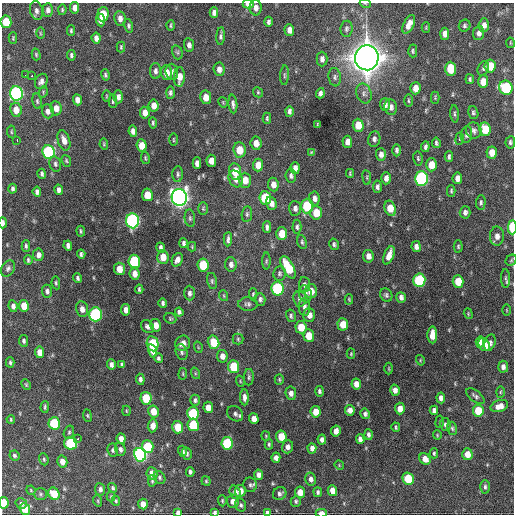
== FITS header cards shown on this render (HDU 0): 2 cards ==
NAXIS1  =                  512 / Axis length
NAXIS2  =                  512 / Axis length

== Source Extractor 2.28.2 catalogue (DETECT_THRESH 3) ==
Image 512 x 512 px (HDU 0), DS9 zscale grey, 1 PNG px = 1 image px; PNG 516 x 516 px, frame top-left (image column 1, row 512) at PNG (2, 3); each listed source drawn as its Kron ellipse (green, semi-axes under 4 px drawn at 4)
Background 1040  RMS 34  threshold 103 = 3 sigma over >= 5 px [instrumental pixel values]
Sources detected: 352; all 352 listed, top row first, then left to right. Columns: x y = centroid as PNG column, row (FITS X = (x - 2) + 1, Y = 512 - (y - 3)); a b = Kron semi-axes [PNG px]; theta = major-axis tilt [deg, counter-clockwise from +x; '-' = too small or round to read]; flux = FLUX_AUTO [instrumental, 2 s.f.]
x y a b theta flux
365 3 5 3 - 1.9e+03
248 4 5 4 - 1.8e+04
75 8 6 4 -81 1.7e+04
256 8 8 6 -88 1.2e+04
48 10 7 5 88 8.4e+03
62 10 5 4 - 3.2e+03
36 11 9 6 -79 9.4e+03
214 13 5 4 - 8.9e+03
103 14 7 5 87 6.1e+04
120 18 7 5 -83 1.2e+04
100 20 6 4 -84 1.4e+04
6 22 6 5 - 6.3e+04
268 22 5 4 - 5.6e+03
409 24 10 5 64 1.8e+04
171 25 5 3 - 3.2e+03
484 25 7 5 88 1.2e+04
128 26 7 4 -76 4.4e+03
465 26 6 5 - 4.8e+03
426 27 5 4 - 2.3e+03
346 29 8 6 83 6.0e+03
289 30 6 5 - 1.4e+04
71 31 5 4 - 3.7e+03
40 33 6 4 -89 2.6e+03
479 33 7 5 83 1.1e+04
445 34 6 4 89 1.3e+04
221 36 9 4 85 5.8e+03
13 38 6 4 89 2.7e+03
96 38 5 4 - 1.2e+04
510 43 5 2 - 1.9e+03
189 45 7 5 -81 9.0e+03
121 47 5 3 - 2.8e+03
413 51 6 4 -89 4.0e+03
177 52 7 5 -72 3.8e+03
36 54 6 4 -75 3.2e+03
71 55 5 4 - 4.8e+03
367 58 12 12 - 4.1e+06
322 59 7 5 90 9.5e+03
490 66 6 5 - 5.0e+04
483 68 7 5 67 5.6e+03
219 69 7 5 -85 1.2e+04
451 69 7 5 -88 6.5e+04
155 71 8 5 90 7.2e+03
172 72 8 6 -85 7.5e+03
166 73 7 6 - 2.1e+04
26 75 3 2 - 2.5e+03
32 75 3 3 - 1.4e+04
105 75 6 4 -75 4.1e+03
285 75 10 4 86 4.6e+03
179 77 10 5 88 2.3e+04
335 77 9 6 -82 6.2e+03
470 79 5 3 - 3.8e+03
41 81 8 6 63 9.1e+03
483 82 6 5 - 3.0e+04
415 88 6 5 - 1.9e+04
506 88 7 6 - 1.8e+05
43 92 6 3 74 2.5e+03
258 92 5 4 - 2.9e+03
16 93 7 6 - 5.2e+05
170 93 6 4 89 5.1e+03
320 93 5 4 - 6.7e+03
364 93 10 7 -70 9.7e+03
106 96 5 3 - 2.2e+03
118 97 6 5 - 9.0e+03
206 97 7 5 -81 2.4e+04
435 98 6 3 -90 2.4e+03
77 100 5 4 - 1.3e+04
37 101 7 5 -80 4.4e+03
113 101 7 4 -85 3.9e+03
408 101 6 3 -89 3.1e+03
223 102 6 3 -58 2.4e+03
233 104 9 4 -84 6.9e+03
154 105 6 5 - 1.8e+04
385 105 6 5 - 9.6e+03
391 107 8 6 -80 9.5e+03
56 108 7 5 -82 1.8e+04
16 110 7 5 -81 2.3e+04
48 111 7 6 - 1.1e+04
289 111 5 3 - 6.3e+03
145 113 6 5 - 1.8e+04
473 113 6 5 - 4.5e+03
455 114 8 3 -86 3.8e+03
267 118 5 3 - 3.9e+03
153 123 6 3 -84 4.0e+03
317 125 4 2 - 2.5e+03
358 125 6 5 - 3.4e+04
485 129 7 5 -82 5.7e+04
474 130 8 7 - 8.0e+03
133 131 6 4 -80 1.0e+04
11 132 6 3 -82 2.5e+03
466 135 8 5 81 6.4e+03
374 139 8 6 79 7.4e+03
460 139 6 3 82 2.3e+03
17 140 3 2 - 3.9e+03
64 140 10 6 -73 1.8e+04
173 140 6 3 -90 2.4e+03
347 142 6 5 - 1.3e+04
510 142 6 5 - 4.7e+03
256 143 6 5 - 1.9e+04
436 143 5 4 - 4.5e+03
104 144 5 4 - 2.8e+03
142 145 6 5 - 2.8e+04
425 147 5 3 - 5.3e+03
239 150 7 6 - 3.9e+04
396 150 6 4 -89 5.6e+03
48 152 7 6 - 2.9e+05
312 153 4 3 - 3.4e+03
492 153 6 5 - 2.6e+04
381 154 6 5 - 1.1e+04
449 157 5 3 - 5.3e+03
145 158 6 4 -80 3.1e+03
418 158 7 4 -82 3.7e+03
66 161 6 4 -66 3.6e+03
211 161 6 5 - 2.0e+04
197 163 6 4 -90 1.2e+04
55 164 8 5 -75 5.7e+03
258 165 6 5 - 2.0e+04
431 165 6 5 - 3.2e+04
295 168 6 4 -86 1.1e+04
235 171 8 6 -80 4.9e+04
350 173 4 3 - 3.1e+03
42 174 5 4 - 5.1e+03
178 174 7 5 -89 5.1e+03
291 176 7 5 -82 6.9e+03
367 177 7 3 -83 3.0e+03
386 178 6 5 - 1.1e+04
421 178 7 6 - 4.4e+05
457 178 6 5 - 1.1e+04
236 179 9 6 -63 1.4e+04
245 180 7 6 - 2.4e+04
273 185 7 5 -82 1.4e+04
377 187 6 4 85 6.8e+03
13 189 5 3 - 5.2e+03
59 190 5 4 - 8.1e+03
451 191 6 3 89 3.7e+03
37 192 5 4 - 6.9e+03
147 195 6 5 - 3.7e+04
179 198 8 7 - 1.6e+06
265 198 7 6 - 8.0e+04
314 198 7 5 -83 1.0e+04
481 202 7 5 87 4.6e+03
271 203 7 5 -70 1.3e+04
307 206 7 6 - 1.1e+05
295 208 7 6 - 8.1e+03
390 208 8 5 -70 3.5e+04
203 209 6 5 - 3.5e+03
465 212 6 5 - 7.5e+03
316 213 7 6 - 3.4e+04
247 214 8 5 81 5.5e+03
190 218 9 5 -83 4.7e+03
133 221 7 6 - 6.0e+05
3 223 5 3 - 7.5e+03
267 227 6 4 -90 6.6e+03
297 227 7 4 87 5.0e+03
512 227 7 3 90 8.4e+04
81 231 5 3 - 3.2e+03
282 234 6 5 - 3.9e+04
497 236 9 7 89 1.3e+04
228 239 7 3 86 6.2e+03
302 242 7 4 -75 4.4e+03
184 243 5 3 - 5.6e+03
334 244 6 4 -76 4.9e+03
26 246 6 4 -89 4.2e+03
68 246 5 4 - 7.7e+03
416 246 5 4 - 1.0e+04
458 246 6 4 -89 3.4e+03
192 247 4 4 - 2.3e+03
161 248 5 4 - 6.8e+03
81 254 4 3 - 4.6e+03
38 255 6 5 - 1.1e+04
389 255 10 5 69 1.9e+04
368 256 6 5 - 1.4e+04
163 257 7 5 -84 2.7e+04
28 260 5 3 - 3.6e+03
177 260 7 5 66 1.3e+04
511 260 6 5 - 3.4e+03
134 261 7 6 - 1.6e+05
266 261 8 3 89 3.2e+03
231 264 7 5 -86 9.9e+03
203 265 7 5 -82 7.9e+04
288 267 12 5 -62 7.0e+04
8 268 8 6 59 6.4e+03
119 269 6 5 - 2.5e+04
280 273 7 6 - 4.9e+03
134 274 6 5 - 1.6e+04
78 278 5 3 - 4.9e+03
505 278 9 4 -88 5.1e+03
419 280 7 6 - 1.9e+05
212 281 8 5 -77 4.4e+03
458 281 6 5 - 4.8e+04
56 283 6 4 -81 3.5e+03
304 285 8 5 -88 6.2e+03
278 288 7 6 - 2.0e+05
139 289 4 3 - 3.7e+03
47 291 6 5 - 6.5e+03
311 291 7 6 - 2.2e+04
189 293 7 5 -90 8.3e+03
253 294 6 4 90 3.2e+03
305 294 8 6 -74 9.2e+03
386 295 7 5 -57 5.1e+03
224 296 5 3 - 2.3e+03
401 297 5 4 - 8.5e+03
260 299 6 5 - 6.5e+03
300 299 8 6 -84 8.2e+03
349 299 5 4 - 2.9e+03
163 303 4 3 - 5.0e+03
248 304 9 6 0 6.6e+03
13 306 6 4 -81 8.8e+03
24 306 6 5 - 3.3e+04
304 307 9 5 -87 9.1e+03
82 309 8 6 -79 1.4e+04
126 310 6 4 83 1.2e+04
507 310 5 3 - 2.2e+03
179 312 4 4 - 6.0e+03
96 314 7 6 - 3.0e+05
468 314 5 4 - 2.5e+03
309 315 7 6 - 1.4e+04
291 316 6 5 - 4.5e+03
170 318 6 5 - 3.5e+03
343 324 6 5 - 3.4e+04
156 325 6 5 - 2.1e+04
147 326 7 5 -45 7.7e+03
301 327 6 5 - 3.9e+04
432 335 8 5 90 2.6e+04
309 336 6 5 - 3.7e+04
238 339 5 5 - 3.3e+03
24 341 6 4 -78 5.0e+03
213 342 7 5 -75 5.5e+04
480 342 6 4 85 1.4e+04
183 343 8 7 - 1.6e+04
490 343 8 5 70 8.7e+03
153 344 8 5 -80 1.1e+05
484 345 7 5 -60 2.4e+04
198 347 6 3 -73 2.3e+03
152 351 7 4 -73 1.6e+04
40 352 6 4 -82 1.9e+04
182 352 8 5 -74 5.3e+03
351 354 5 4 - 2.3e+03
222 356 6 5 - 1.5e+04
158 358 5 4 - 4.4e+03
420 360 5 3 - 2.1e+03
10 362 5 4 - 4.1e+03
111 364 5 4 - 7.8e+03
122 365 4 3 - 3.9e+03
234 367 6 5 - 8.8e+04
503 367 6 5 - 9.2e+03
389 369 6 3 -90 2.2e+03
195 373 6 4 -72 3.0e+03
183 374 6 4 84 2.6e+03
249 377 8 5 89 4.7e+03
140 379 5 4 - 7.1e+03
279 380 5 4 - 3.2e+03
240 381 6 3 -72 2.2e+03
356 384 5 4 - 1.5e+04
26 385 6 4 -64 2.8e+03
395 390 5 5 - 1.2e+04
319 391 5 4 - 4.8e+03
500 392 6 3 89 2.5e+03
291 393 7 5 -81 1.0e+04
475 396 10 5 -37 6.1e+03
244 397 8 4 -87 9.7e+03
146 398 6 5 - 7.4e+04
441 398 5 4 - 1.0e+04
195 400 5 4 - 5.5e+03
499 406 9 5 17 1.7e+04
45 407 6 3 89 3.6e+03
208 407 5 4 - 1.9e+04
400 409 6 5 - 1.9e+04
350 410 5 5 - 1.1e+04
434 410 4 4 - 7.3e+03
126 411 5 3 - 2.4e+03
153 411 6 5 - 3.0e+04
478 411 6 5 - 5.4e+04
316 412 6 5 - 2.6e+04
193 413 6 6 - 1.4e+05
235 414 9 6 -42 7.4e+03
365 414 5 4 - 6.3e+03
87 415 6 4 -82 3.0e+03
11 419 4 3 - 2.5e+03
254 419 5 4 - 1.4e+04
440 422 6 3 82 2.4e+03
54 423 6 5 - 1.2e+05
193 425 6 5 - 8.8e+04
445 425 6 5 - 5.6e+03
153 426 6 5 - 1.7e+04
178 427 6 5 - 5.4e+04
396 427 4 3 - 3.3e+03
452 428 7 5 -73 4.2e+03
336 431 5 5 - 1.3e+04
69 432 7 5 74 4.0e+03
368 434 5 4 - 5.7e+03
437 435 5 4 - 2.4e+03
266 436 5 4 - 2.4e+03
281 436 6 5 - 3.9e+04
77 439 3 2 - 7.6e+03
121 439 5 4 - 1.4e+04
360 439 5 4 - 8.3e+03
322 440 5 4 - 8.0e+03
71 443 6 6 - 1.5e+05
227 443 6 5 - 1.5e+05
269 444 5 3 - 3.8e+03
148 447 6 6 - 8.4e+04
287 447 6 5 - 1.0e+04
312 448 5 4 - 9.9e+03
120 449 7 5 -72 7.4e+03
113 450 6 5 - 5.1e+03
182 451 5 4 - 7.0e+03
434 453 5 3 - 3.7e+03
187 454 6 5 - 5.1e+03
467 454 6 5 - 2.4e+04
140 455 7 6 - 5.7e+05
14 456 5 4 - 4.3e+03
276 458 5 4 - 1.1e+04
44 459 6 4 -71 3.6e+03
425 459 6 5 - 1.8e+04
62 461 6 5 - 1.7e+04
339 465 5 4 - 2.1e+03
190 472 5 4 - 5.5e+03
152 473 6 5 - 2.2e+04
259 475 5 4 - 1.0e+04
159 477 7 5 -52 4.7e+03
311 479 6 5 - 8.7e+03
408 479 6 5 - 7.7e+04
152 481 6 4 82 3.3e+03
206 481 5 4 - 3.0e+03
250 485 7 6 - 5.7e+03
485 487 7 4 -89 5.1e+03
113 488 5 4 - 3.9e+03
100 489 6 5 - 7.8e+03
31 490 5 4 - 2.3e+03
240 491 6 5 - 1.7e+04
332 491 5 4 - 2.0e+04
235 492 7 5 -72 1.1e+04
300 492 5 5 - 2.4e+04
318 492 5 4 - 4.9e+03
41 494 6 5 - 4.1e+03
54 494 6 5 - 4.5e+04
280 494 7 6 - 7.2e+03
111 497 5 4 - 2.5e+03
98 501 6 3 -72 2.5e+03
116 501 5 4 - 3.2e+03
222 501 5 4 - 3.3e+03
233 501 6 6 - 1.3e+04
296 501 5 5 - 4.2e+03
4 503 6 4 -81 4.5e+04
21 503 6 5 - 4.8e+03
143 504 5 5 - 1.8e+04
241 505 6 5 - 5.2e+03
25 509 6 5 - 3.8e+04
267 512 4 4 - 6.5e+03
178 513 4 4 - 9.3e+03
215 513 4 3 - 4.8e+03
321 513 5 3 - 1.6e+04
At the frame edge (FLAGS 8, measured only in part): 10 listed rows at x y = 365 3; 248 4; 6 22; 3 223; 512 227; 4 503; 267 512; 178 513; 215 513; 321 513